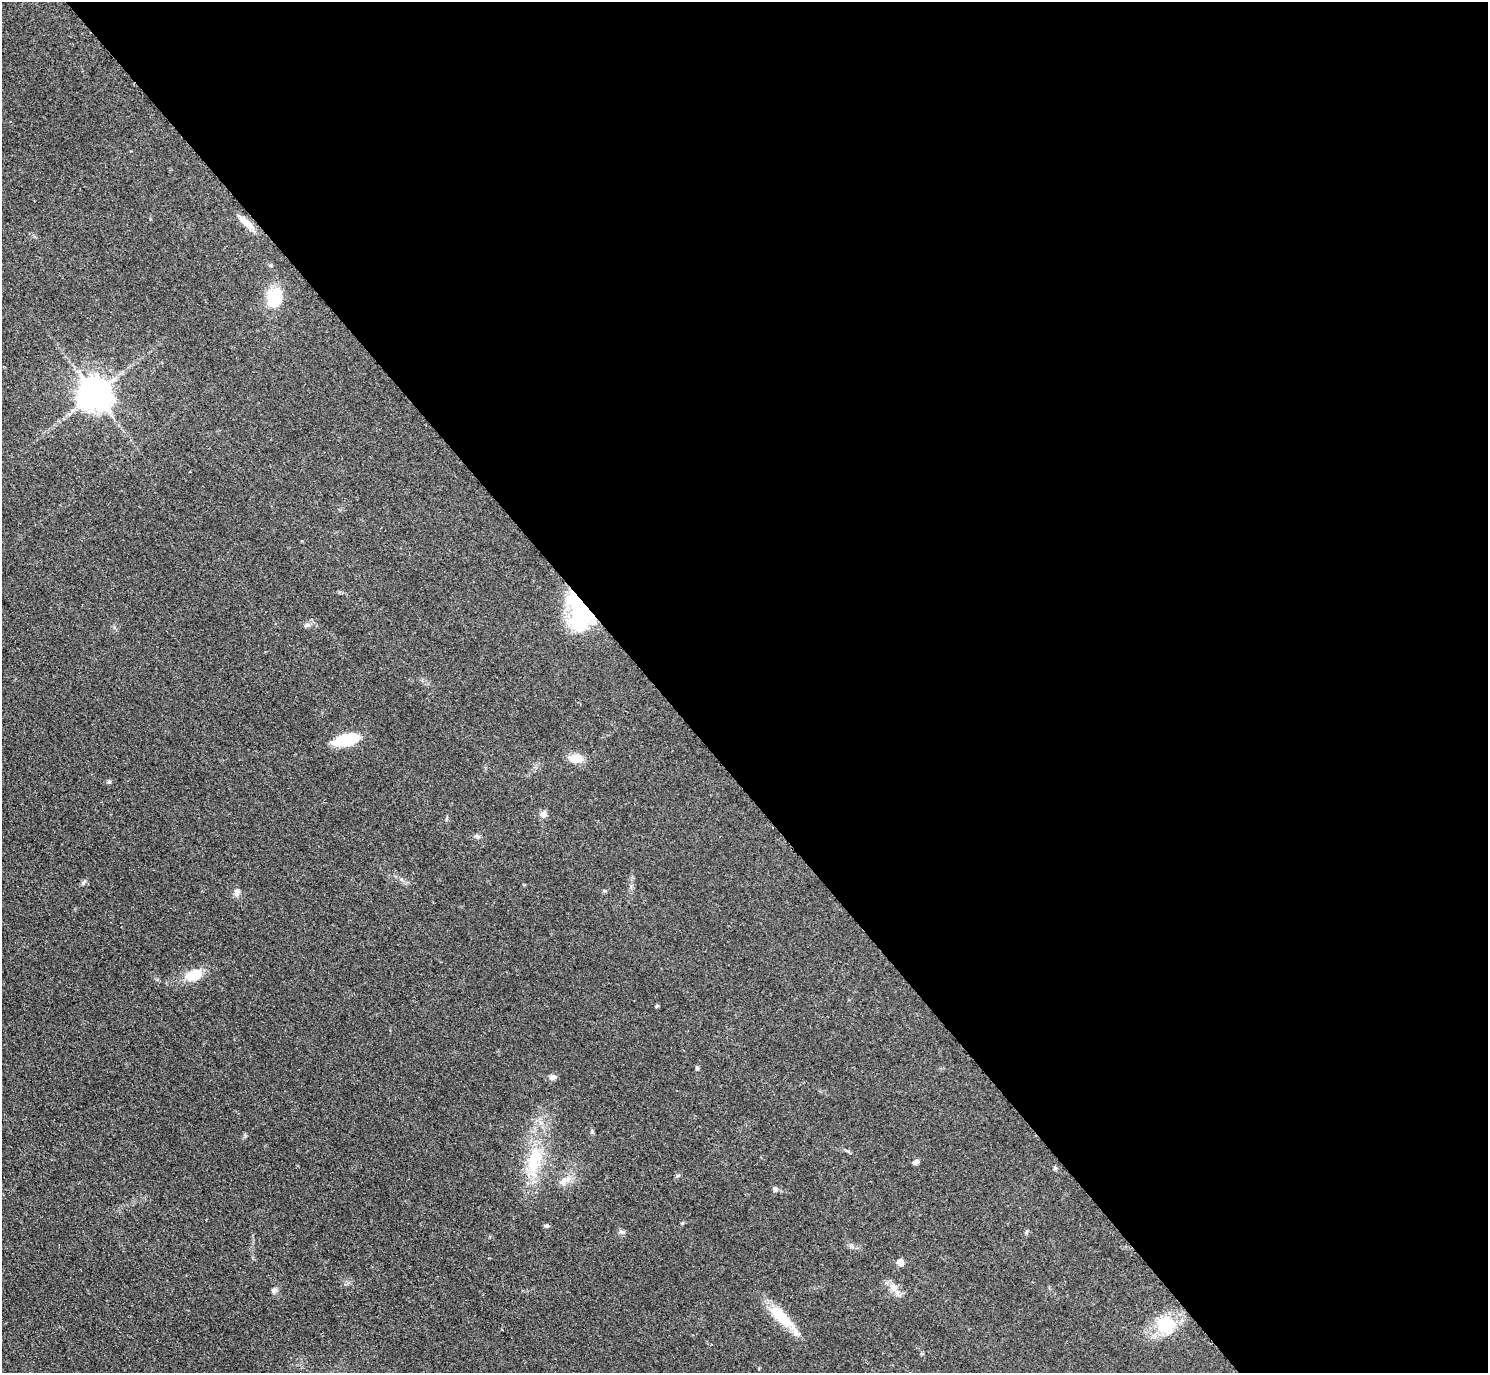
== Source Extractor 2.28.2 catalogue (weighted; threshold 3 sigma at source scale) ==
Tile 8 of 4 x 4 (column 4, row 2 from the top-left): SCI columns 4469-5954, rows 2912-4282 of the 5962 x 5959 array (HDU 1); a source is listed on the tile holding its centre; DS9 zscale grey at full resolution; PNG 1490 x 1375 px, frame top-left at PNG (2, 2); no overlay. Shown black and unused: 56% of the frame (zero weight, under 2 of 3 exposures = <1% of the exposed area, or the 3 px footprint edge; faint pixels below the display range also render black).
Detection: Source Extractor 2.28.2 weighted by HDU 2 'WHT'; one run over the whole footprint, this tile lists its part. Background 0.0783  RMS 0.0078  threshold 0.0353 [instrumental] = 3 sigma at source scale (4.5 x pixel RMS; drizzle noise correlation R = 1.50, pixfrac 1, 0.05/0.05 arcsec/px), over >= 5 px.
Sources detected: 30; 1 inside a brighter object's white glare — not listed; the other 29 listed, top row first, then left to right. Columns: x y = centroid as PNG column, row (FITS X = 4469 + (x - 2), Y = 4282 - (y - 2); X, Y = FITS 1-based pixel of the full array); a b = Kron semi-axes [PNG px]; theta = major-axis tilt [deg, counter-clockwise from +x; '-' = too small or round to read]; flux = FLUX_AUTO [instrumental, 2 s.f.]
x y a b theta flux
247 223 22 8 -41 8.3
275 298 24 18 74 23
94 394 10 9 - 1600
581 609 40 22 -84 83
307 625 7 5 -19 1.9
345 740 27 12 13 28
575 758 19 10 -6 9.2
543 814 9 8 - 3.2
477 836 8 5 -18 1.7
84 882 7 4 70 1.2
237 892 9 7 74 3.6
193 975 17 11 20 19
656 1006 5 3 - 1.1
697 1068 6 4 46 1.1
552 1077 9 7 7 3
592 1131 6 4 49 1
847 1151 13 2 -17 1.3
534 1160 42 16 78 38
915 1162 7 5 24 2.7
563 1181 11 8 51 4.7
775 1189 7 6 - 2.2
682 1223 4 4 - 0.79
546 1226 6 5 - 1.4
622 1232 7 5 18 1.8
901 1262 8 7 - 4.5
894 1288 12 8 -73 5.6
273 1290 8 6 89 1.9
781 1317 40 14 -44 23
1165 1325 14 14 - 35
Overlapping masked pixels (flux is a lower limit): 2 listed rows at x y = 247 223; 581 609
Unlisted compact peaks at least as high as the median listed source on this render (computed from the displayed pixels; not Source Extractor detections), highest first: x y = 109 782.